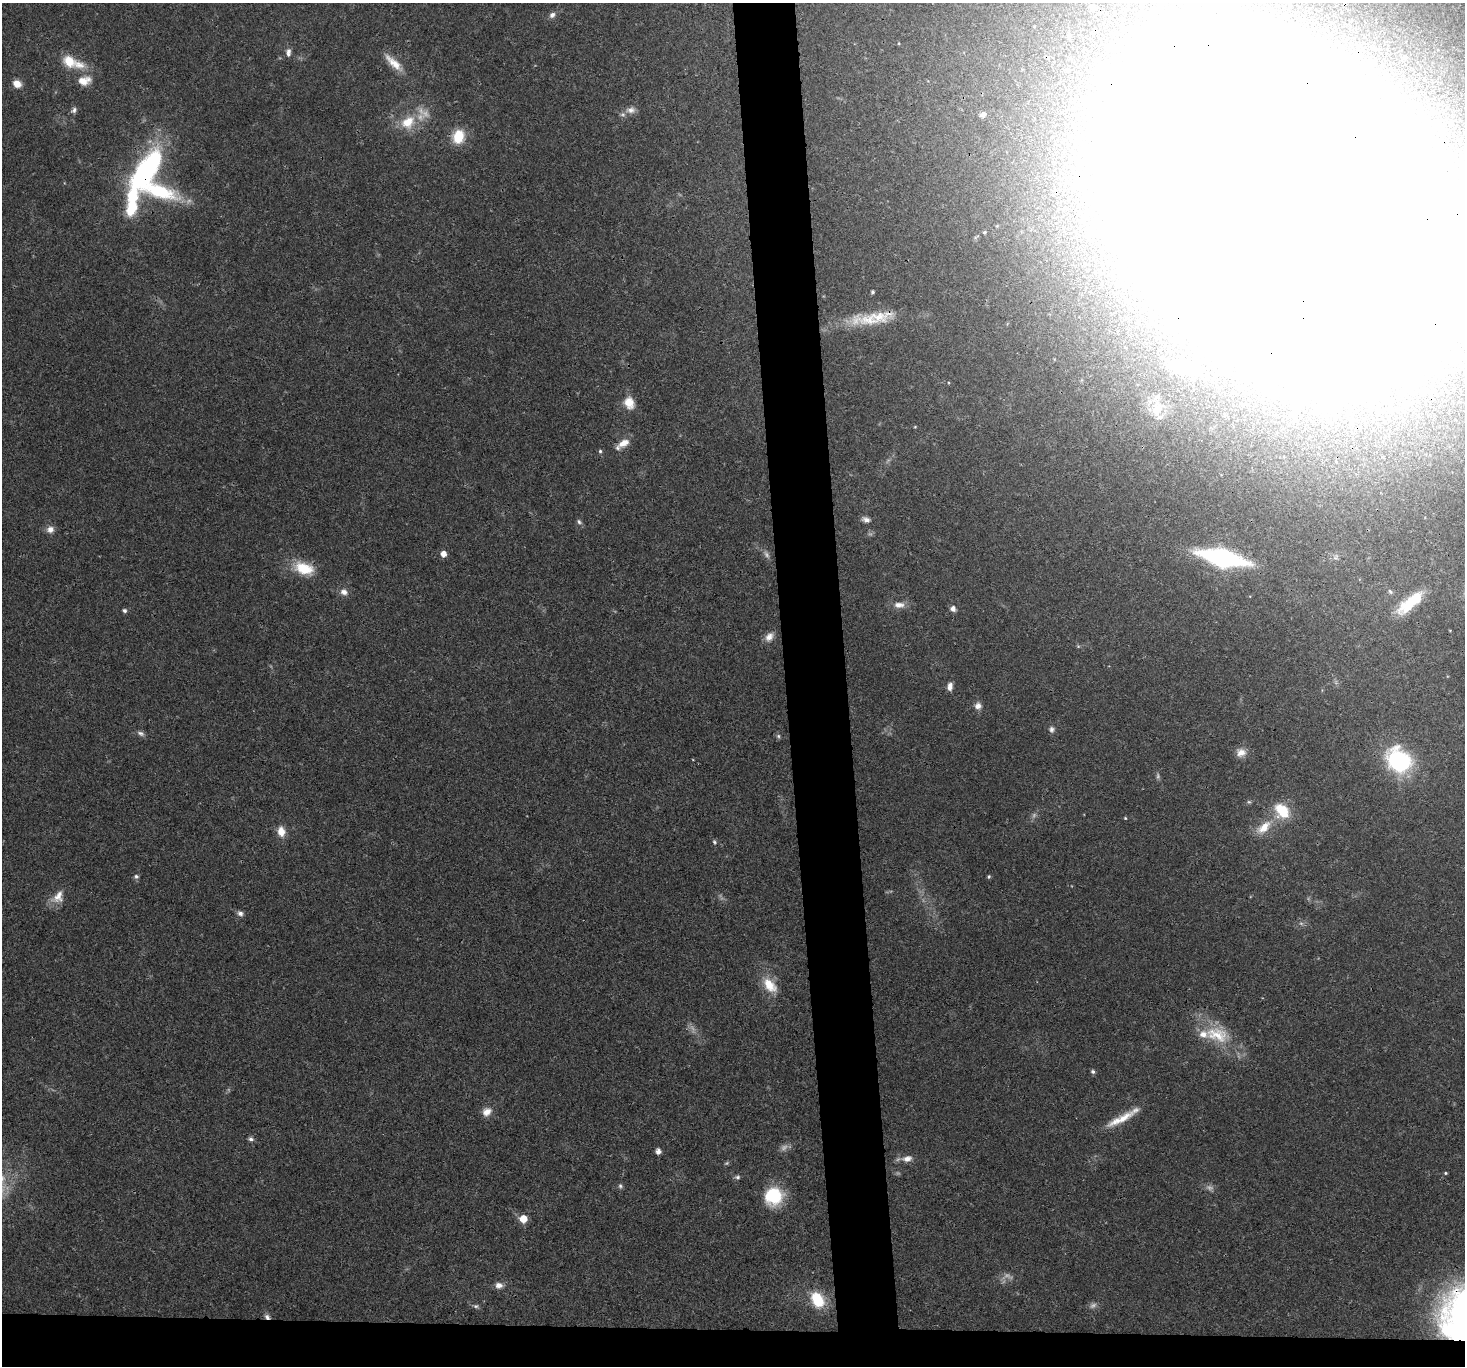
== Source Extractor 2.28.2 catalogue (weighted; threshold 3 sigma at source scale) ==
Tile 8 of 3 x 3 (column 2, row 3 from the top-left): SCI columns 1465-2927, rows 148-1511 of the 4390 x 4366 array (HDU 1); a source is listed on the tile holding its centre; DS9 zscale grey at full resolution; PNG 1467 x 1368 px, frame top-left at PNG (2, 3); no overlay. Shown black and unused: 7% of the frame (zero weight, under 3 of 4 exposures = <1% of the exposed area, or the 3 px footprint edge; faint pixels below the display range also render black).
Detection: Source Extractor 2.28.2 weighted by HDU 2 'WHT'; one run over the whole footprint, this tile lists its part. Background 0.0299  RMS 0.0024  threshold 0.0107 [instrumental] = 3 sigma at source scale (4.5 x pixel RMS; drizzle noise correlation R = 1.50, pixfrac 1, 0.05/0.05 arcsec/px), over >= 5 px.
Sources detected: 99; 11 too faint to see at this stretch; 7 inside a brighter object's white glare — not listed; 6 inside a brighter listed object's ellipse — not listed separately; the other 75 listed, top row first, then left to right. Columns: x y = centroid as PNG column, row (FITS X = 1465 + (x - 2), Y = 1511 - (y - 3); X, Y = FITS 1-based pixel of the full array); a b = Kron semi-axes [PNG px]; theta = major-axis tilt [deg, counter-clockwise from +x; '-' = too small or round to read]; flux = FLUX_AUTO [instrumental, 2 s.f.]
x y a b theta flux
1093 7 11 9 -32 1.7
552 15 9 7 38 0.98
899 43 4 3 - 0.18
288 52 11 6 87 1.1
1405 57 5 4 - 0.38
69 61 19 13 -43 5.1
393 63 30 9 -44 3.8
84 81 18 13 10 3.5
17 84 9 7 -30 2.4
74 110 9 6 48 0.78
631 110 14 9 5 1.8
983 115 8 6 26 0.96
408 122 23 18 36 7.6
458 137 14 11 68 7.2
146 171 55 21 57 48
158 191 55 19 -17 21
1283 209 158 93 -44 8100
984 232 4 4 - 0.36
872 292 4 3 - 0.45
869 320 58 16 -2 9.8
1164 330 13 6 -22 1.4
1185 369 36 12 -10 9.1
629 403 15 12 -66 3.5
1157 409 22 14 76 4.5
915 427 4 3 - 0.21
623 443 17 9 29 2.7
600 451 5 4 - 0.42
866 520 11 7 -19 1.1
579 522 8 6 -40 0.61
50 529 10 8 18 1.6
443 554 5 5 - 2
1222 558 32 11 -13 57
304 568 26 15 -19 7.5
344 592 10 8 -18 1.5
1390 592 8 5 -49 0.53
1410 603 38 13 40 9.2
899 605 16 8 1 2
953 609 6 6 - 1.2
124 611 5 5 - 0.61
769 637 14 9 53 1.9
1078 646 5 4 - 0.29
950 686 9 6 82 1.4
978 706 8 8 - 1.3
1052 729 8 7 - 0.79
141 733 10 6 -22 0.82
778 736 6 6 - 0.48
1241 752 12 11 - 2.2
1399 760 23 18 -44 29
1249 802 6 5 - 0.4
1282 811 16 12 -47 8.8
1125 818 4 4 - 0.24
1264 827 24 12 38 4.7
281 831 11 9 -78 2.9
714 842 6 4 -53 0.42
136 876 7 6 - 0.58
989 877 5 4 - 0.36
58 897 20 13 52 3.2
240 913 9 6 -24 0.93
770 985 23 13 -48 5.4
1217 1035 38 23 -13 11
1093 1071 5 5 - 0.62
487 1112 12 10 40 2.2
1121 1119 42 9 27 5.5
251 1139 7 6 - 0.69
658 1151 5 5 - 1.3
907 1159 14 8 11 2
1445 1173 4 3 - 0.29
737 1177 7 6 - 0.58
620 1186 7 6 - 0.52
774 1196 17 16 - 14
523 1219 6 6 - 4.3
499 1285 10 8 -6 1.5
817 1300 17 12 -59 9.5
476 1306 9 5 -13 0.58
267 1317 8 6 -28 0.86
Overlapping masked pixels (flux is a lower limit): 3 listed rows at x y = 146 171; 1283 209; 267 1317
Isophote crosses this tile's border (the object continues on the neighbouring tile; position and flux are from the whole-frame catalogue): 1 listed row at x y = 1283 209